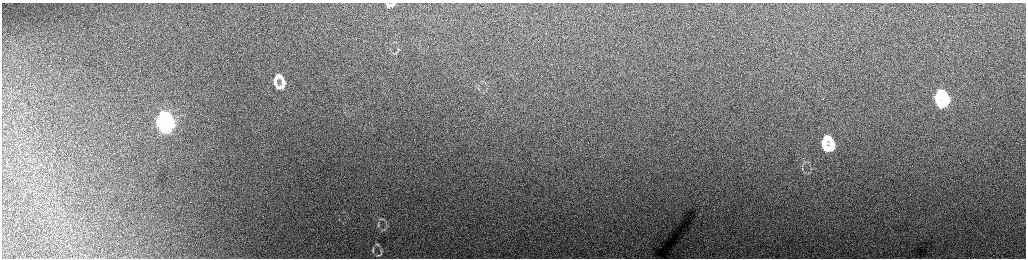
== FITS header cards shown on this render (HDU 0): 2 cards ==
NAXIS1  =                 2048 /fastest changing axis
NAXIS2  =                  512 /next to fastest changing axis

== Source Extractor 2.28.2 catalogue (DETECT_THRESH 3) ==
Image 2048 x 512 px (HDU 0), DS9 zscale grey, zoomed out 1/2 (1 PNG px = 2 x 2 image px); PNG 1028 x 260 px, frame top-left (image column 1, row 511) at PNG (2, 3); no overlay
Background 168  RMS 1.8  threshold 5.38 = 3 sigma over >= 5 px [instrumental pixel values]
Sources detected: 25; all 25 listed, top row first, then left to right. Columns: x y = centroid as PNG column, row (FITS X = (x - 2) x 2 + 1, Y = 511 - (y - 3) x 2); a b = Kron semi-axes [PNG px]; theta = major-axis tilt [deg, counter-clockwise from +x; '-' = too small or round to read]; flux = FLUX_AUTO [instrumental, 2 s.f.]
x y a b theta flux
390 5 9 4 0 1600
279 76 10 5 -19 2500
275 82 10 4 -82 2200
283 83 9 5 -90 1900
280 87 9 4 8 1800
478 88 4 2 - 340
941 93 10 6 -16 13000
938 99 8 4 -84 9900
946 100 7 6 - 8200
942 104 9 5 -9 10000
165 117 9 5 -19 43000
161 122 10 5 -80 40000
169 124 7 5 85 30000
166 127 8 3 7 26000
827 138 10 6 -22 7100
824 144 9 4 -80 6500
832 145 7 5 -85 4600
828 149 8 3 4 4700
802 168 4 2 - 260
383 219 6 2 -36 420
378 225 9 3 -81 580
378 244 6 3 -25 450
373 250 8 3 90 660
381 251 5 3 - 430
378 255 8 2 9 370
At the frame edge (FLAGS 8, measured only in part): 1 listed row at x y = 390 5